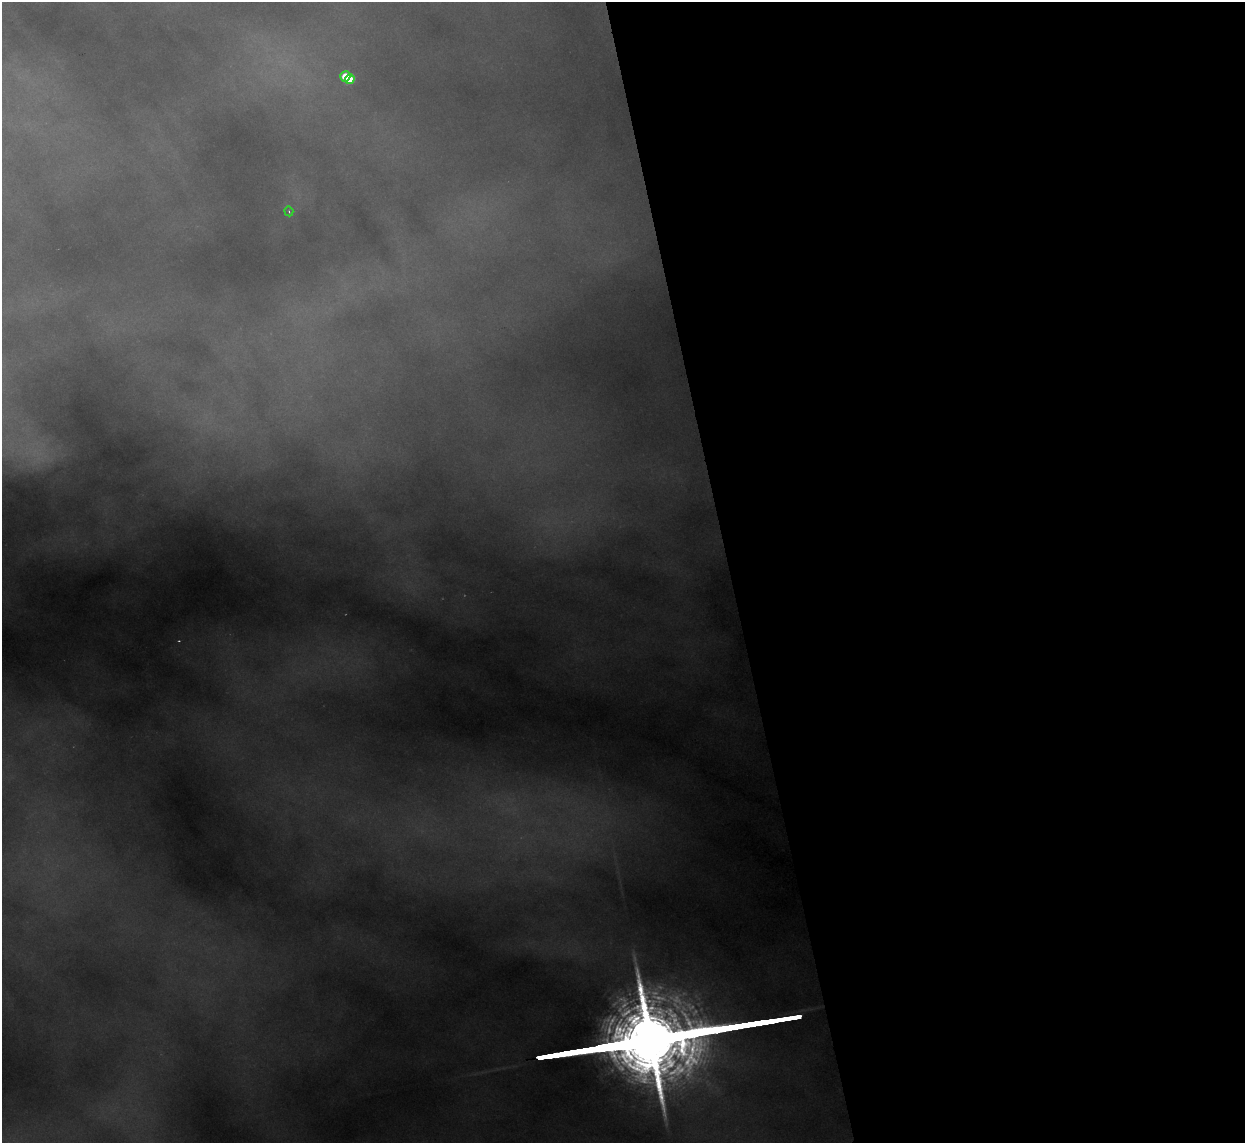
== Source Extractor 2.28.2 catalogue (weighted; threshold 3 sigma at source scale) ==
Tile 8 of 4 x 4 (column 4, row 2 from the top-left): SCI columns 3729-4971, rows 2532-3672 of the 4971 x 4945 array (HDU 1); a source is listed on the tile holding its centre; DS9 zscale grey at full resolution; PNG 1247 x 1145 px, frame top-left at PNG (2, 2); each listed source drawn as its Kron ellipse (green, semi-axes under 4 px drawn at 4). Shown black and unused: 41% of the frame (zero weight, under 2 of 3 exposures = <1% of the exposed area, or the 3 px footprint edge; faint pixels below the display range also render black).
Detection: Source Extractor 2.28.2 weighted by HDU 2 'WHT'; one run over the whole footprint, this tile lists its part. Background 2.33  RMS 0.037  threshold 0.166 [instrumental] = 3 sigma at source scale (4.5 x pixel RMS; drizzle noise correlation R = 1.50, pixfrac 1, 0.05/0.05 arcsec/px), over >= 5 px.
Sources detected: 5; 1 too faint to see at this stretch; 1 long thin detection or spike segment (spike, bleed or trail) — neither listed nor drawn; the other 3 listed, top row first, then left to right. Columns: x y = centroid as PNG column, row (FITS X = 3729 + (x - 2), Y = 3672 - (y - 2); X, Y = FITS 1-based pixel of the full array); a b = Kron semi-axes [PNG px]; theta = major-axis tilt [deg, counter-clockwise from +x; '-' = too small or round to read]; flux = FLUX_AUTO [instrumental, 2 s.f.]
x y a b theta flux
345 76 5 5 - 140
350 79 5 4 - 98
289 211 5 4 - 6.9